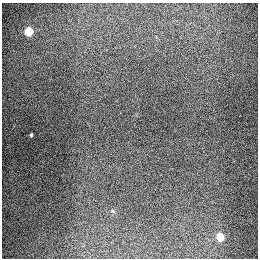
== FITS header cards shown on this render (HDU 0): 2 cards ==
NAXIS1  =                  256
NAXIS2  =                  256

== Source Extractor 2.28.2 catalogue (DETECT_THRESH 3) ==
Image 256 x 256 px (HDU 0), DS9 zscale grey, 1 PNG px = 1 image px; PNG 260 x 260 px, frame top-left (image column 1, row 256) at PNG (2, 3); no overlay
Background 1320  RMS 27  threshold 81.5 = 3 sigma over >= 5 px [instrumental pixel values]
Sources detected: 4; all 4 listed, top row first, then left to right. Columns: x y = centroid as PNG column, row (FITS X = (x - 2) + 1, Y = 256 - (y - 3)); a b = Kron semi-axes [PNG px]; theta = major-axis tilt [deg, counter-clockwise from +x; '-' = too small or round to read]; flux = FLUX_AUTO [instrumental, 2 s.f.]
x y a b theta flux
28 31 5 5 - 92000
31 135 3 3 - 2400
113 211 5 3 - 2000
220 237 5 4 - 67000